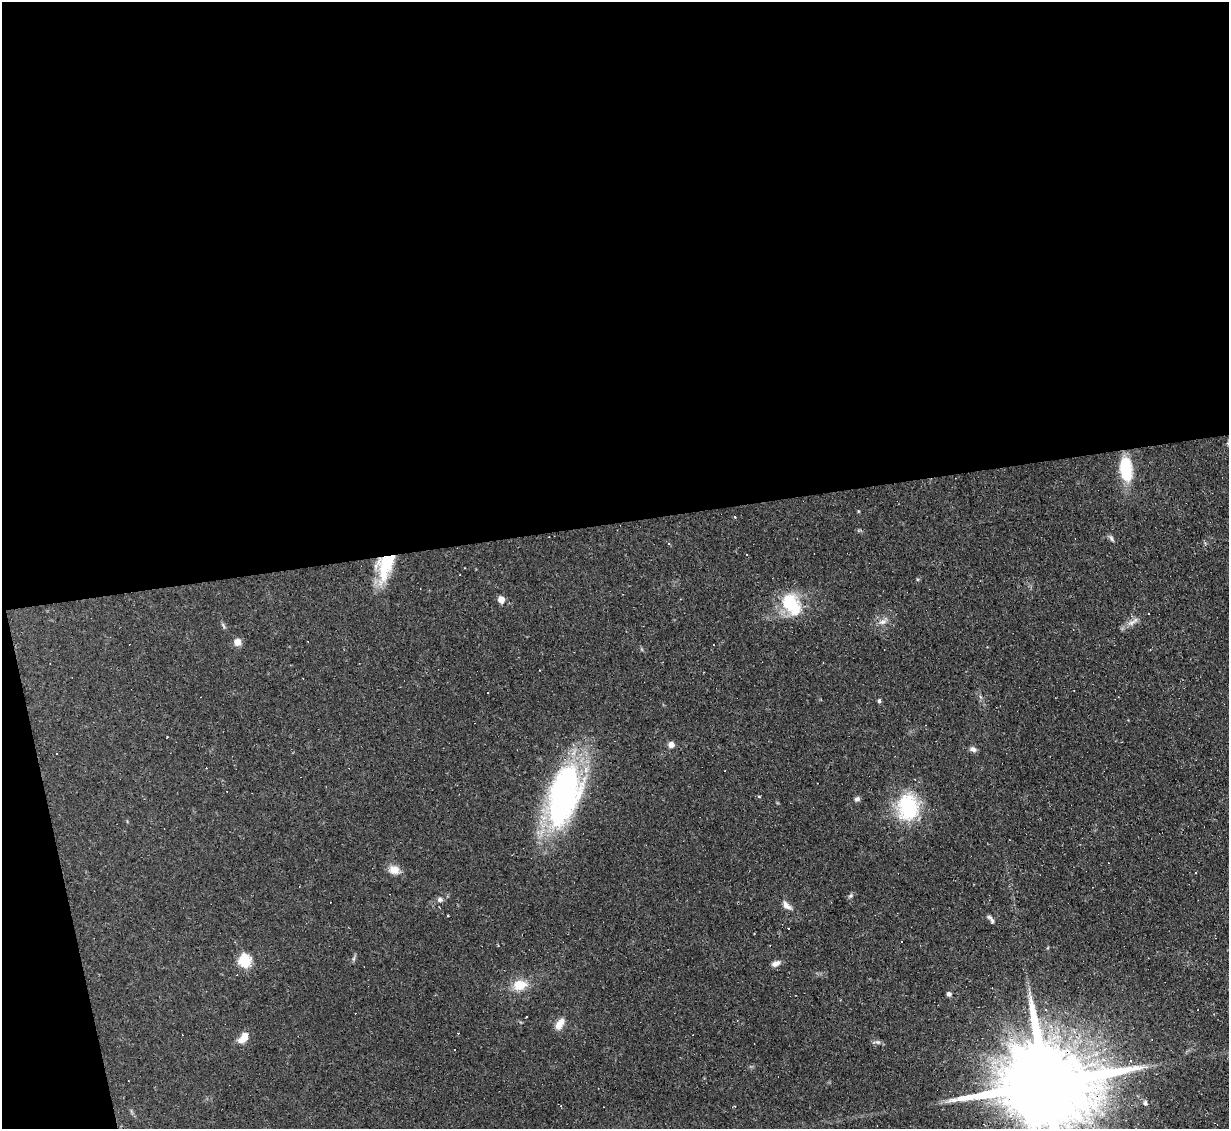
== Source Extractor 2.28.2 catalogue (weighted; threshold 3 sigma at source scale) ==
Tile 1 of 4 x 4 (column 1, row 1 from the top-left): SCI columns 1-1227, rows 3628-4754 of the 4909 x 4884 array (HDU 1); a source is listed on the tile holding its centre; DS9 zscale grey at full resolution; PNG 1231 x 1131 px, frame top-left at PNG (2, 2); no overlay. Shown black and unused: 48% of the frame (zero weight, under 2 of 3 exposures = <1% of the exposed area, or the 3 px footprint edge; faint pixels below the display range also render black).
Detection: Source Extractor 2.28.2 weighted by HDU 2 'WHT'; one run over the whole footprint, this tile lists its part. Background 0.067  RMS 0.0045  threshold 0.0204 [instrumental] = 3 sigma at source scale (4.5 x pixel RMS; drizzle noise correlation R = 1.50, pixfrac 1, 0.05/0.05 arcsec/px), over >= 5 px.
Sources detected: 59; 25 cosmic-ray / hot-pixel residue — not listed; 1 inside a brighter listed object's ellipse — not listed separately; the other 33 listed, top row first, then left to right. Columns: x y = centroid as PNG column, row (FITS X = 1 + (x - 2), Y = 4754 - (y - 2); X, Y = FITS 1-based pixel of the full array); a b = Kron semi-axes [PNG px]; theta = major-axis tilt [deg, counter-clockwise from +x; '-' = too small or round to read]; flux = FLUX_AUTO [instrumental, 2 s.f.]
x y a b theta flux
1126 469 29 14 -85 18
1111 538 9 5 -56 1.2
669 544 3 3 - 0.79
385 566 34 18 73 20
501 600 6 5 - 4.8
792 604 31 19 -54 20
882 622 10 7 18 2.2
1133 622 21 6 34 2.9
238 642 8 8 - 3.1
879 701 5 4 - 0.88
671 745 6 6 - 3.1
973 749 9 6 -24 1.5
57 754 3 3 - 6.1
564 796 53 24 74 150
759 796 5 3 - 0.49
857 799 7 5 8 1.2
908 807 33 25 90 29
394 870 14 11 -21 4.2
850 896 7 5 71 0.85
440 900 8 6 11 1.4
786 905 15 7 -44 2.6
991 919 12 4 -52 1.3
354 958 7 4 71 0.84
245 961 6 6 - 48
776 963 11 7 28 2.2
520 985 17 13 11 7.8
949 994 6 5 - 1.1
1046 1010 4 3 - 0.59
559 1025 12 10 71 3.8
244 1037 13 7 48 5.4
878 1042 8 6 -19 1.2
1046 1084 41 19 6 12000
1145 1103 7 5 -65 1.1
Overlapping masked pixels (flux is a lower limit): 2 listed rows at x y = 385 566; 1046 1084
Isophote crosses this tile's border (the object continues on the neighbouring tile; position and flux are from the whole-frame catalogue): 1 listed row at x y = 1046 1084